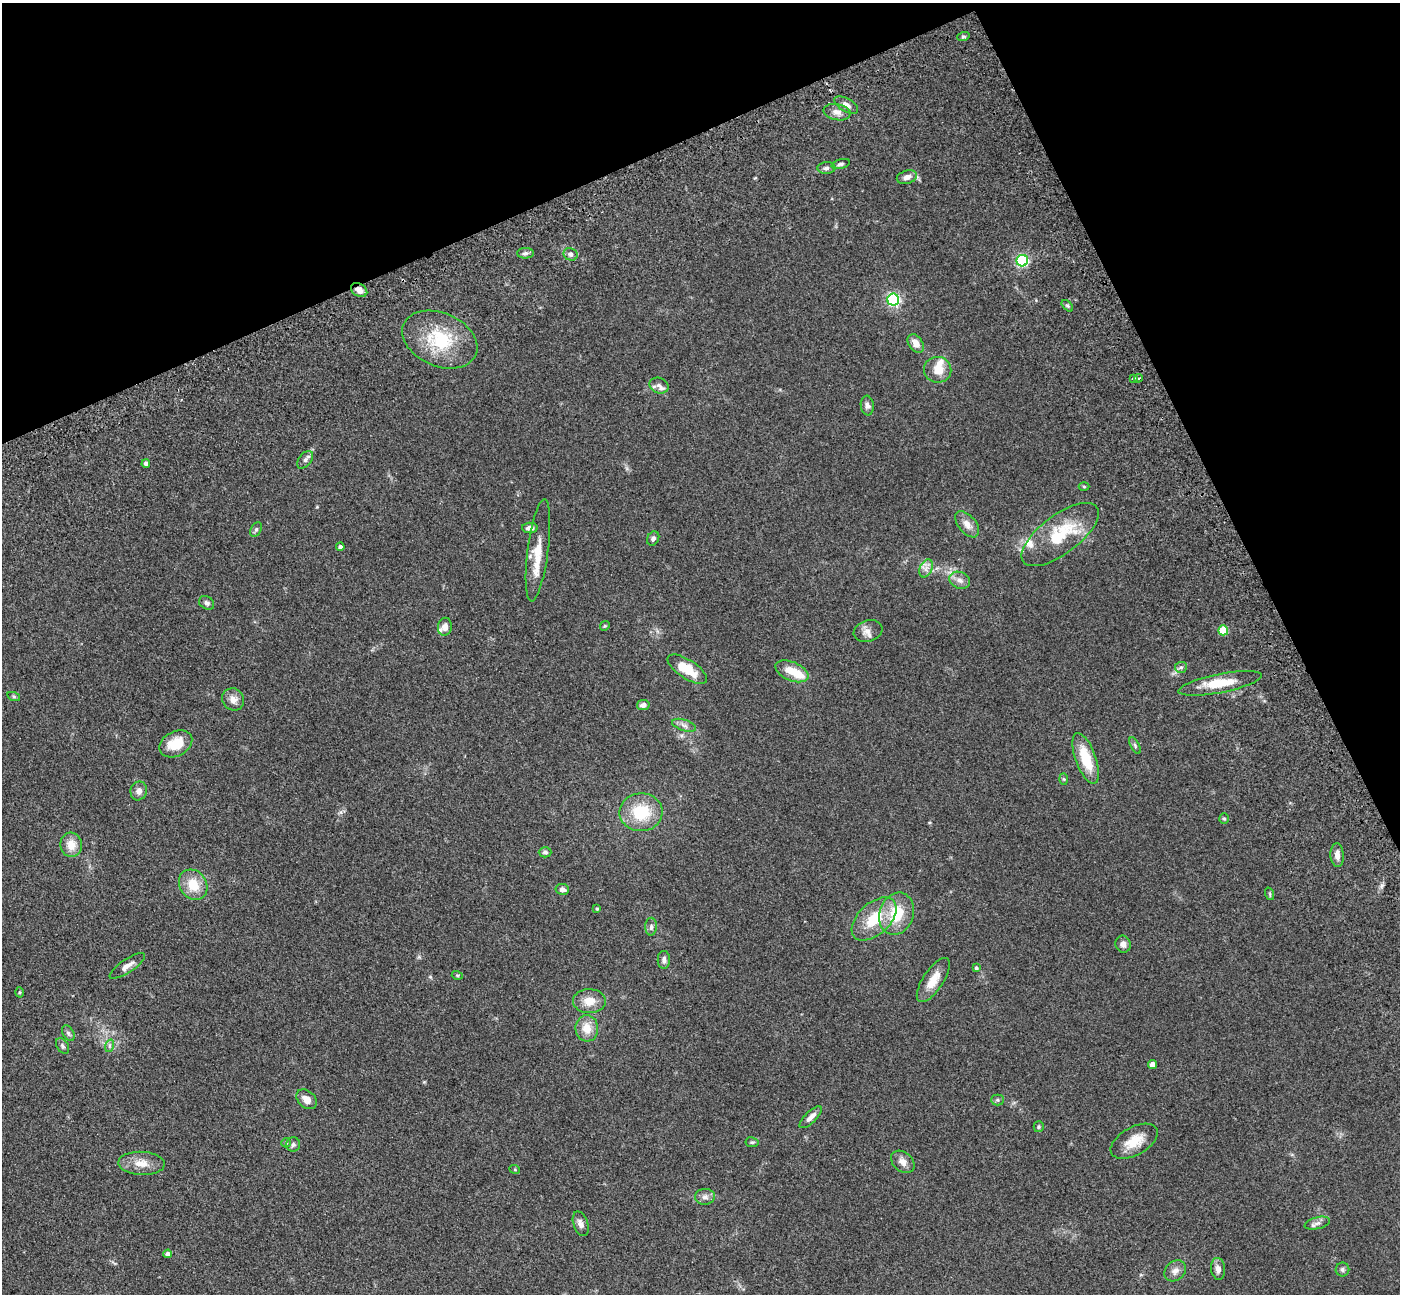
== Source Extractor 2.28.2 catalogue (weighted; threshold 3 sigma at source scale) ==
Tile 3 of 4 x 4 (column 3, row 1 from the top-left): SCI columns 2955-4352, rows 4348-5639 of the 5911 x 5897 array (HDU 1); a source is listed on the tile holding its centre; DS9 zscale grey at full resolution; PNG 1402 x 1296 px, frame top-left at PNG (2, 3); each listed source drawn as its Kron ellipse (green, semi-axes under 4 px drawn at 4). Shown black and unused: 22% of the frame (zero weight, under 3 of 5 exposures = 10% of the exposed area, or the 3 px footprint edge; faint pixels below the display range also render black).
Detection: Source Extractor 2.28.2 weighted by HDU 2 'WHT'; one run over the whole footprint, this tile lists its part. Background 0.245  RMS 0.0081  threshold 0.0366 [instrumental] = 3 sigma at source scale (4.5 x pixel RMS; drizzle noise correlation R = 1.50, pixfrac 1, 0.05/0.05 arcsec/px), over >= 5 px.
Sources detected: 98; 2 inside a brighter object's white glare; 1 cosmic-ray / hot-pixel residue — neither listed nor drawn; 3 inside a brighter listed object's ellipse — not listed separately; the other 92 listed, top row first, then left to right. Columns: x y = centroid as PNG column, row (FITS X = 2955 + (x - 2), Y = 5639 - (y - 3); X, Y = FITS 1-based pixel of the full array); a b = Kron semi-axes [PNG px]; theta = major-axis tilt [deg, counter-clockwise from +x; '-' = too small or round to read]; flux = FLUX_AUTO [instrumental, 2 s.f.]
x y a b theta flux
963 37 6 4 19 1.3
846 105 13 6 -29 4.2
837 112 14 8 -12 4.7
841 164 9 4 17 2
826 168 9 6 2 2.3
907 177 10 6 16 5
525 253 8 5 0 2
570 254 7 6 - 2.5
1022 261 6 5 - 120
359 290 9 6 -30 5
893 300 6 6 - 150
1067 306 7 4 -45 1.4
440 340 39 26 -23 45
916 343 10 7 -57 5.8
938 370 13 13 - 10
1133 378 3 3 - 1.5
1138 378 4 3 - 3.1
659 385 10 7 -23 3.6
867 405 10 6 -83 2.7
305 460 10 6 51 2.5
146 463 4 4 - 2.5
1084 487 5 3 - 0.85
967 524 15 8 -50 6.4
530 528 8 5 2 3.6
256 530 8 5 63 1.6
1060 534 46 19 37 42
653 538 7 6 - 2
340 547 4 4 - 1.8
538 550 51 10 83 19
926 568 10 6 66 3.6
960 580 11 8 -22 4.4
207 603 8 6 -35 2
605 626 5 4 - 1
445 627 9 7 81 4.5
1223 630 5 5 - 29
868 631 14 10 19 5.6
1181 667 6 5 - 1.7
687 669 22 9 -33 18
792 671 17 9 -23 13
1220 683 42 9 11 21
14 697 6 4 -19 1.2
233 699 11 10 - 5.8
643 705 6 5 - 3.8
684 725 12 5 -18 3.3
176 744 17 12 27 18
1135 746 9 4 -64 1.6
1086 758 27 10 -70 24
1064 779 6 4 -88 0.92
139 791 9 8 - 4.2
641 812 21 19 2 31
1224 818 5 5 - 1.1
71 845 12 11 - 9.5
545 852 6 5 - 1.8
1337 855 12 6 -86 4.9
193 885 16 13 -54 16
562 889 7 5 -11 3.4
1270 894 6 4 -72 0.92
597 909 4 3 - 0.85
897 914 21 17 72 26
874 919 27 15 43 27
651 927 9 6 88 2.5
1123 944 8 7 - 3.5
664 960 9 6 -88 2.5
127 966 21 6 34 5.5
976 968 4 4 - 1.4
457 975 5 3 - 0.91
933 980 25 10 57 12
19 992 5 3 - 0.85
589 1001 16 12 -1 10
587 1028 13 11 -84 10
68 1033 8 5 -60 1.9
62 1046 8 5 -54 1.8
109 1046 6 4 72 1.5
1152 1065 4 4 - 8.3
307 1099 11 8 -41 6.8
997 1100 6 5 - 1.4
811 1117 14 5 45 5
1039 1127 5 5 - 1.2
1134 1141 26 14 29 15
752 1142 6 5 - 1.2
286 1143 5 4 - 0.89
293 1144 7 7 - 2
903 1162 13 9 -40 5.4
141 1163 23 11 -3 11
515 1170 5 3 - 0.68
705 1197 10 8 2 3.6
1317 1223 13 6 13 3.1
581 1224 13 7 -72 4.3
168 1254 4 4 - 2.7
1218 1269 11 7 -84 4.5
1342 1269 7 7 - 1.9
1175 1271 12 9 41 4.7
Overlapping masked pixels (flux is a lower limit): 1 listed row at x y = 359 290